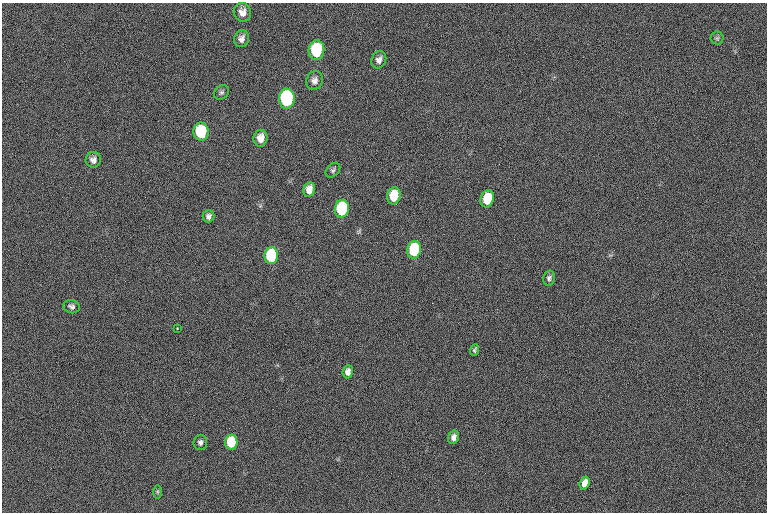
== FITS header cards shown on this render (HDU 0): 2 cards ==
NAXIS1  =                 765  / length of data axis 1
NAXIS2  =                 510  / length of data axis 2

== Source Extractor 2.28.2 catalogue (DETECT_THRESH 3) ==
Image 765 x 510 px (HDU 0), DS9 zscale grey, 1 PNG px = 1 image px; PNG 769 x 514 px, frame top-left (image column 1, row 510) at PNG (2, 3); each listed source drawn as its Kron ellipse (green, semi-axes under 4 px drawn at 4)
Background 36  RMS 13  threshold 40.3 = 3 sigma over >= 5 px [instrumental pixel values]
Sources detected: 29; all 29 listed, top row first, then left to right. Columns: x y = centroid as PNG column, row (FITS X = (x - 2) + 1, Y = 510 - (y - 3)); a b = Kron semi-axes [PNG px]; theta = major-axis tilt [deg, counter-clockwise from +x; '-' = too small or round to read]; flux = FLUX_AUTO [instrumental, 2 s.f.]
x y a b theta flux
242 12 9 8 - 6400
717 38 6 6 - 1800
241 39 8 7 - 4200
316 50 10 8 85 58000
379 60 9 7 67 4000
314 81 9 8 - 4400
221 92 8 6 42 2000
287 99 10 8 86 160000
201 132 9 7 -87 56000
261 138 8 7 - 7900
93 160 8 7 - 4200
333 170 8 6 46 2100
309 189 7 5 76 6800
394 196 8 6 80 26000
487 199 9 6 75 28000
342 209 9 7 82 85000
208 216 6 6 - 2800
414 250 9 6 79 79000
271 256 8 7 - 76000
549 278 7 6 - 2600
72 307 8 6 -17 2800
177 328 3 3 - 740
474 350 6 3 68 1600
348 372 6 5 - 4300
453 437 7 5 72 4500
200 442 7 7 - 3100
231 442 7 6 - 46000
585 483 6 4 71 8500
157 492 6 4 -89 1200